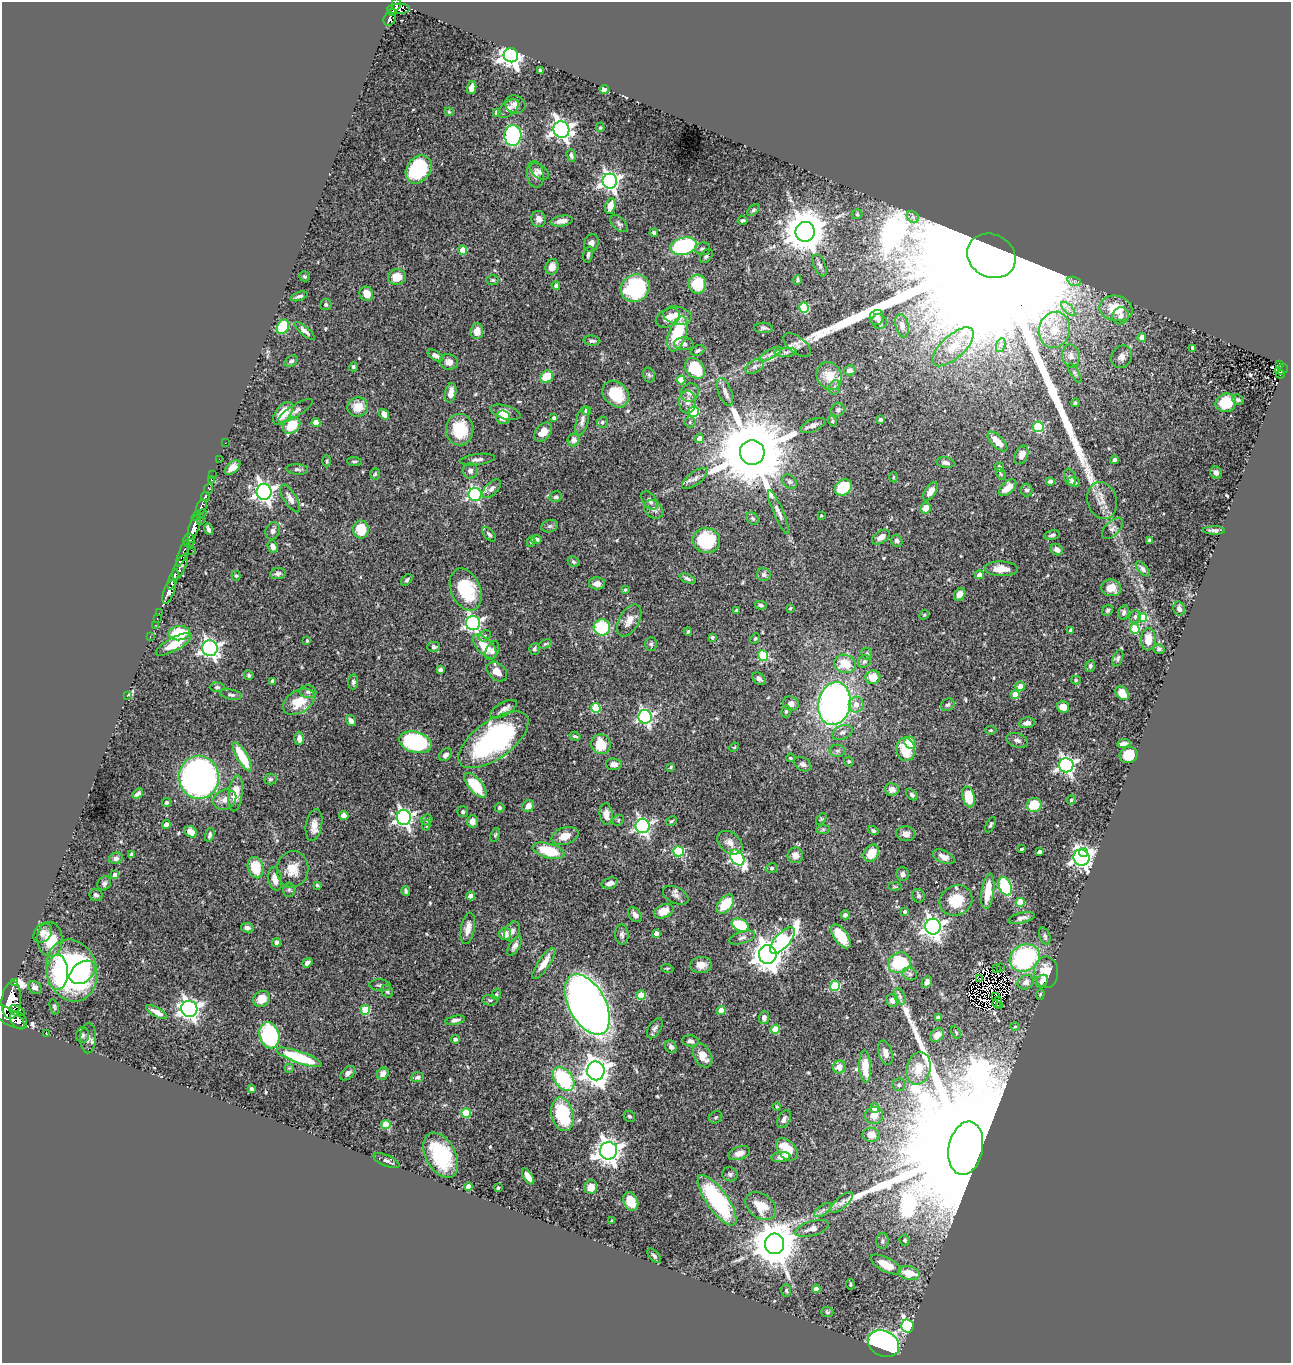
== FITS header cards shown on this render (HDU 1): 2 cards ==
NAXIS1  =                 1289
NAXIS2  =                 1361

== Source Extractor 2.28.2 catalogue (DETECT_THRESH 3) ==
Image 1289 x 1361 px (HDU 1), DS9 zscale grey, 1 PNG px = 1 image px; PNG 1293 x 1365 px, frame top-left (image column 1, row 1361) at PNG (2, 2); each listed source drawn as its Kron ellipse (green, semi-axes under 4 px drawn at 4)
Background 0.49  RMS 0.024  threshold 0.0718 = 3 sigma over >= 5 px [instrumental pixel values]
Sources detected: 562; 5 with non-positive FLUX_AUTO (blend fragments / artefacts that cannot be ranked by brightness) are neither listed nor drawn; of the other 557, the 500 brightest by FLUX_AUTO listed and drawn (57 fainter detections omitted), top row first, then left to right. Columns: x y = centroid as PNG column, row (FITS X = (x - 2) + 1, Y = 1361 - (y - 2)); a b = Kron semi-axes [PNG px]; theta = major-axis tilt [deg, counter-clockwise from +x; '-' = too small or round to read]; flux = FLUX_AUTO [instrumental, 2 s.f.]
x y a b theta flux
396 4 6 4 89 220
399 9 11 5 2 280
392 12 4 3 - 87
389 19 7 6 - 150
511 55 7 7 - 1400
540 70 4 3 - 2.2
472 88 7 4 76 11
604 89 4 4 - 38
515 104 10 9 - 8.8
508 109 12 7 39 10
449 112 4 3 - 1.9
497 112 4 4 - 9.2
600 127 5 4 - 2.3
561 129 8 7 - 850
513 135 10 8 88 290
571 156 6 4 -72 3.3
419 169 15 11 55 140
540 171 11 6 -35 6.5
535 175 13 8 -82 9.9
610 181 7 7 - 700
610 206 8 5 74 20
753 210 7 4 38 3
857 214 5 5 - 2.3
913 217 7 5 -46 4.4
539 219 8 7 - 8.6
743 220 5 3 - 2.9
561 221 11 5 9 9.9
619 223 10 6 -45 4.6
805 232 10 9 - 5600
654 233 4 4 - 3
591 243 9 7 64 7
683 246 13 8 16 170
702 249 7 6 - 3.9
463 250 4 4 - 34
588 254 8 4 77 4.1
706 256 8 5 55 4.4
991 256 25 21 -28 430000
820 265 12 6 -67 5.5
552 267 8 6 71 10
304 276 5 5 - 2.3
397 277 9 8 - 26
493 280 6 5 - 2.7
798 280 5 4 - 2.8
1074 281 7 4 -18 3.6
697 284 9 8 - 54
556 286 4 4 - 4.2
635 288 15 13 38 160
366 294 7 6 - 17
299 296 9 4 19 3.9
326 304 6 5 - 2.9
804 308 5 5 - 100
1116 308 17 12 -11 45
1068 309 9 3 -45 4.2
677 316 14 9 -12 19
1121 316 9 8 - 9.1
877 317 7 7 - 4.8
668 318 13 9 26 15
879 321 8 7 - 5
902 326 12 6 -76 9.7
283 327 7 5 62 99
763 328 9 5 -3 3.9
1054 330 18 15 76 38
305 331 13 4 -40 6.5
477 331 8 6 84 18
677 334 18 9 71 76
1142 337 4 4 - 20
592 341 8 5 -3 4
684 344 10 6 -4 5.9
797 345 16 8 -38 8.9
1001 345 7 4 70 4.3
953 347 26 11 42 36
1193 348 4 3 - 2.9
698 350 7 5 23 3.7
786 352 11 4 4 4.8
770 354 13 4 30 6.4
436 356 9 4 -30 6.4
1071 356 11 9 -80 11
1122 357 12 9 59 11
291 361 7 5 33 3.9
449 362 9 7 -13 11
1280 364 4 3 - 35
755 366 10 6 32 6.4
353 367 5 4 - 2.3
695 368 11 8 -48 56
1281 369 7 4 21 58
850 370 6 5 - 5.9
1075 373 11 4 -59 3.6
1280 374 4 2 - 15
649 375 8 6 -75 3.3
829 376 14 12 -61 30
547 377 7 5 38 36
681 380 4 4 - 25
835 387 7 5 74 3.9
690 392 9 8 - 8.7
725 392 14 6 -70 8.1
451 393 10 5 80 16
616 394 15 11 -47 43
1238 400 6 5 - 3.2
687 402 11 8 -87 10
1075 403 4 4 - 3.5
1226 403 10 9 - 55
358 407 10 9 - 24
838 410 7 6 - 5.2
296 411 20 6 32 8.8
587 411 4 4 - 9.5
505 412 15 6 -16 15
694 412 5 5 - 97
283 413 13 7 52 38
384 414 6 4 -55 12
503 417 7 7 - 14
554 418 4 3 - 3.7
880 420 4 4 - 4.8
582 421 15 6 77 8.4
832 421 5 4 - 2
316 422 4 4 - 31
602 422 5 5 - 2.6
690 422 5 5 - 2.8
292 425 9 7 42 54
813 425 13 6 23 7.1
1038 427 5 5 - 110
460 429 16 13 -89 66
543 432 10 7 52 19
699 438 5 4 - 10
574 440 6 6 - 7.8
997 442 12 6 -45 21
225 443 2 2 - 4.1
752 452 12 12 - 26000
1021 455 10 6 65 10
219 459 2 2 - 5.2
477 460 17 5 7 7
1114 460 4 3 - 3.9
327 461 6 3 90 2
354 461 7 3 -4 2.3
946 463 9 5 -9 6.2
232 467 9 5 41 12
999 467 4 4 - 5.4
297 469 11 5 -4 4.6
470 471 8 7 - 7.3
1216 473 6 5 - 5.6
375 474 6 5 - 2.3
1001 474 6 4 -62 2
213 475 2 2 - 3.4
893 477 5 3 - 2
1070 477 9 6 -72 5.7
695 478 15 6 37 8.4
211 480 3 3 - 11
1050 481 4 4 - 4.4
789 482 8 6 -43 4.6
1074 482 6 5 - 5.1
843 487 9 7 42 66
1008 488 10 6 41 25
209 489 5 4 - 58
492 489 11 6 45 7.2
1027 490 6 6 - 4.2
931 491 10 5 56 11
264 492 8 7 - 800
475 494 6 6 - 260
205 497 4 4 - 150
556 497 6 5 - 3.9
290 498 15 6 -59 10
650 500 10 6 -52 6.9
1102 501 19 14 -72 20
201 507 8 5 66 400
925 508 5 5 - 18
654 509 11 8 -39 7.5
778 512 24 5 -67 9.3
199 515 8 3 28 170
821 516 3 3 - 2.1
753 519 7 5 -45 3.9
201 520 2 2 - 82
550 526 8 6 16 4.5
194 527 13 5 71 1100
1112 528 13 7 47 6.2
208 529 6 3 -70 4.7
361 529 9 7 -89 43
1214 530 11 4 -1 4.8
273 531 9 7 70 5.9
489 534 8 4 -47 3.8
1052 535 8 4 11 3.7
881 537 10 6 32 10
189 540 6 5 - 280
536 540 5 4 - 6.1
706 540 14 12 -10 70
1150 540 4 4 - 3.7
897 541 6 5 - 5.4
531 542 5 4 - 2.3
191 546 3 2 - 63
273 547 6 5 - 8.4
191 550 2 2 - 17
1057 550 6 5 - 7.5
183 553 14 4 69 260
574 562 6 5 - 2.9
180 567 14 5 65 180
1001 569 16 7 -2 20
1143 569 9 4 -48 4.7
278 574 8 5 8 5.5
764 575 7 6 - 5.2
979 575 4 4 - 11
236 576 5 4 - 2.1
173 579 11 4 70 680
687 579 8 4 -25 4.5
407 580 7 4 46 3.8
597 583 8 6 -1 9.2
1111 588 10 8 -7 15
466 589 22 14 -66 90
625 590 4 3 - 2.8
169 592 12 5 69 780
960 594 7 5 58 11
761 605 6 4 -12 3.5
790 608 4 3 - 2
1179 609 7 6 - 7.8
737 610 3 3 - 3.3
1108 610 6 5 - 3.3
1123 612 7 5 74 4.3
159 613 3 2 - 7.7
924 615 5 4 - 2
1135 617 7 5 78 4.1
1143 617 4 4 - 44
157 619 3 2 - 15
629 620 18 9 60 16
473 623 7 7 - 480
155 625 2 2 - 6.6
602 627 8 8 - 95
1135 629 5 5 - 100
688 631 4 3 - 2
1071 631 4 4 - 8.4
179 633 11 7 6 65
150 636 2 2 - 5.1
485 636 7 5 25 2.8
712 637 4 3 - 3
755 639 5 4 - 2
1148 639 11 7 87 19
307 641 3 3 - 2.3
174 644 20 6 28 30
545 644 7 4 19 2.3
651 644 7 6 - 3.4
485 646 15 7 -46 34
434 647 6 5 - 4.3
210 648 8 7 - 590
534 649 6 5 - 3.4
1159 649 6 4 -18 3.7
492 651 10 6 64 6.8
867 654 5 5 - 3.5
763 655 5 5 - 95
1118 658 9 4 69 3.2
864 661 7 5 39 3.6
845 664 11 9 -19 37
1090 666 6 4 69 3.3
440 670 4 4 - 4.6
497 672 11 8 -41 15
249 675 5 4 - 3.4
873 677 7 6 - 27
759 679 7 5 -38 5.8
1076 680 5 4 - 2
273 681 4 4 - 7.4
353 682 7 5 87 4
1020 686 5 4 - 11
217 687 7 4 -1 2.9
308 692 8 6 -10 4.9
1122 693 8 5 -46 21
127 695 3 3 - 310
231 695 11 5 -10 4.2
1015 695 4 4 - 25
299 702 17 11 32 40
791 704 8 7 - 7.2
834 704 21 16 78 630
856 705 8 7 - 12
948 705 7 5 33 3.8
1063 707 6 5 - 16
596 708 5 5 - 73
503 709 15 6 30 8.9
786 711 6 4 78 2.8
645 717 7 6 - 360
351 721 6 4 -58 7
1027 723 8 5 8 7.1
991 730 6 4 0 2.3
842 732 11 7 23 6.8
575 736 5 3 - 2.4
299 738 6 4 -88 8.9
493 740 41 19 36 290
1017 740 11 7 -18 6.2
415 742 16 10 -15 190
910 743 6 5 - 27
1124 743 7 4 9 6.7
601 744 10 9 - 35
734 747 5 4 - 1.9
906 749 12 9 -82 55
837 751 8 6 -1 4.7
445 755 7 5 44 6.5
1128 755 9 8 - 34
242 757 16 5 -60 57
790 758 4 3 - 1.9
849 761 5 4 - 2.3
614 764 8 6 -4 7.3
803 764 9 6 -32 5
1066 765 7 7 - 550
671 767 3 3 - 2.4
199 777 22 20 -86 720
270 779 6 5 - 3.1
475 785 15 7 -49 65
892 789 7 6 - 12
236 793 18 7 84 32
138 794 6 3 41 4.3
912 795 6 4 -44 4.2
969 797 10 6 -77 48
225 800 12 9 27 13
1071 800 5 4 - 2.4
166 802 4 4 - 2.9
1034 805 7 7 - 39
528 806 6 5 - 12
500 808 5 4 - 3.4
463 812 5 5 - 3.1
606 814 11 6 -84 13
344 815 4 4 - 8.2
404 817 7 7 - 590
821 819 7 3 53 2
427 820 6 5 - 2.7
618 820 6 5 - 2.4
472 821 6 5 - 10
671 821 6 4 28 2.1
166 824 4 4 - 7.4
314 825 16 8 80 15
426 825 5 4 - 2.3
990 825 8 3 63 3.1
643 826 7 7 - 440
823 829 7 4 1 2.8
873 831 5 4 - 3
191 832 6 5 - 16
906 834 10 7 -7 11
210 835 7 4 74 4.3
495 835 7 4 68 2.3
565 836 14 8 16 18
730 843 14 9 -40 13
1021 849 3 3 - 1.9
548 851 16 7 -16 67
678 851 5 5 - 110
1039 852 4 3 - 6.1
871 853 9 7 55 29
1084 853 4 4 - 160
131 855 4 3 - 6.1
795 855 8 7 - 12
944 857 11 6 -24 11
116 858 7 5 24 6.2
737 858 9 6 -52 260
1081 858 8 8 - 740
256 868 11 7 -72 55
772 868 6 5 - 2.8
293 869 18 15 83 27
903 874 6 6 - 5.9
115 875 4 4 - 12
275 879 11 7 -79 16
104 883 8 6 50 5.2
610 883 8 5 16 7.8
317 885 4 3 - 2.2
1005 886 9 6 -69 110
895 887 6 4 -2 2.1
289 890 7 6 - 3.5
406 891 5 4 - 3.1
988 891 18 6 82 35
96 895 6 6 - 4.2
676 895 13 8 -28 7.5
471 896 4 4 - 15
918 896 7 6 - 3.2
956 900 17 15 26 44
1020 902 4 4 - 49
725 904 11 7 50 45
664 911 10 6 24 19
905 911 3 3 - 3.8
635 915 8 5 -50 6.9
845 915 4 4 - 5.4
1022 918 14 5 13 6.6
740 925 9 6 -26 72
933 927 8 7 - 930
247 928 6 4 -11 5.6
468 928 16 7 79 15
512 931 10 7 62 7.1
43 933 11 8 52 8.3
656 933 4 4 - 10
505 934 6 6 - 16
622 935 10 7 -88 5.4
841 936 14 7 -54 45
1045 936 9 5 -70 3.9
742 938 13 6 18 6.8
50 939 17 12 -86 41
782 941 17 7 48 300
276 942 4 4 - 8.6
515 946 11 5 57 6.5
768 955 9 9 - 2200
1025 958 16 13 30 200
307 963 5 4 - 5.9
544 963 18 5 56 20
899 963 11 10 - 120
701 965 10 8 4 15
667 968 6 4 -17 2
1000 968 3 2 - 3.9
996 969 2 2 - 2.6
72 971 31 25 -75 350
57 972 17 10 89 66
82 972 14 10 38 45
1046 972 16 12 -88 36
910 974 7 6 - 4.4
980 978 3 2 - 2
1042 981 7 5 51 6.5
14 982 3 2 - 41
927 982 6 4 61 5.9
1026 982 8 7 - 9
380 985 11 6 -5 5.1
835 986 5 5 - 110
35 987 7 6 - 7.3
387 991 7 5 -58 3.1
496 994 6 4 70 2.3
1040 994 5 4 - 1.9
641 995 4 4 - 38
900 996 9 5 -71 4.9
995 996 3 2 - 1.9
261 999 9 7 39 23
11 1000 19 9 84 2300
490 1000 7 5 -1 3.1
892 1000 6 6 - 8.1
997 1002 6 2 71 2.2
587 1004 33 18 -61 1700
999 1005 4 2 - 2.7
54 1007 8 4 -71 2.8
189 1009 8 8 - 910
365 1010 5 5 - 71
721 1010 4 4 - 24
17 1011 8 4 -22 460
157 1012 12 4 -28 12
9 1017 18 8 -32 1200
764 1018 6 5 - 6.2
938 1018 4 4 - 4.3
19 1020 10 7 -50 490
455 1020 10 4 11 4.9
1015 1027 5 3 - 1.9
655 1028 11 6 58 5.5
775 1029 4 4 - 44
956 1032 7 4 -64 2.2
46 1034 3 2 - 11
82 1035 8 6 88 4.7
269 1035 13 10 -74 170
937 1035 8 6 41 15
88 1038 15 8 87 8.8
455 1039 4 3 - 3.1
690 1041 8 5 -5 4.6
671 1047 7 5 -60 6.6
886 1053 12 6 -75 11
703 1055 13 8 -62 22
299 1057 24 6 -19 98
839 1067 6 6 - 15
865 1067 16 6 -87 33
289 1068 5 5 - 1.9
918 1068 17 12 76 33
596 1071 9 8 - 1800
348 1073 9 5 42 6.8
383 1074 6 5 - 9.4
418 1077 6 5 - 4.4
563 1079 13 9 -52 130
899 1085 6 6 - 3.2
251 1089 3 3 - 3.6
777 1106 4 4 - 2.2
875 1108 5 4 - 18
466 1113 5 4 - 63
562 1114 17 11 -77 97
874 1115 9 8 - 12
629 1116 6 5 - 3.1
716 1117 7 5 32 3
784 1119 9 6 62 7.8
386 1125 4 4 - 52
871 1135 8 7 - 12
966 1148 27 17 79 170000
787 1149 13 8 -50 28
608 1151 8 8 - 1500
739 1153 11 6 17 9.4
441 1155 24 15 -62 100
781 1157 9 5 9 8.3
386 1161 14 5 -23 5.7
730 1174 8 7 - 4.3
528 1177 9 4 -57 11
468 1186 4 4 - 12
591 1187 7 6 - 14
498 1188 4 3 - 2.7
717 1200 30 10 -55 200
631 1202 10 7 -63 30
842 1202 14 5 42 7.7
761 1206 17 12 -37 34
823 1210 10 5 36 5.6
612 1221 3 3 - 2.1
812 1228 17 7 17 10
905 1240 5 5 - 2.9
882 1241 8 6 -90 4.8
775 1244 10 9 - 6500
654 1256 8 4 -49 3.4
886 1264 17 7 -27 30
909 1273 11 6 -13 31
850 1284 5 4 - 2.3
816 1289 4 4 - 11
786 1290 6 4 -89 2.6
827 1312 6 5 - 2.5
907 1326 7 6 - 280
883 1343 16 12 -25 450
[57 fainter detections neither listed nor drawn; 5 non-positive-flux detections neither listed nor drawn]